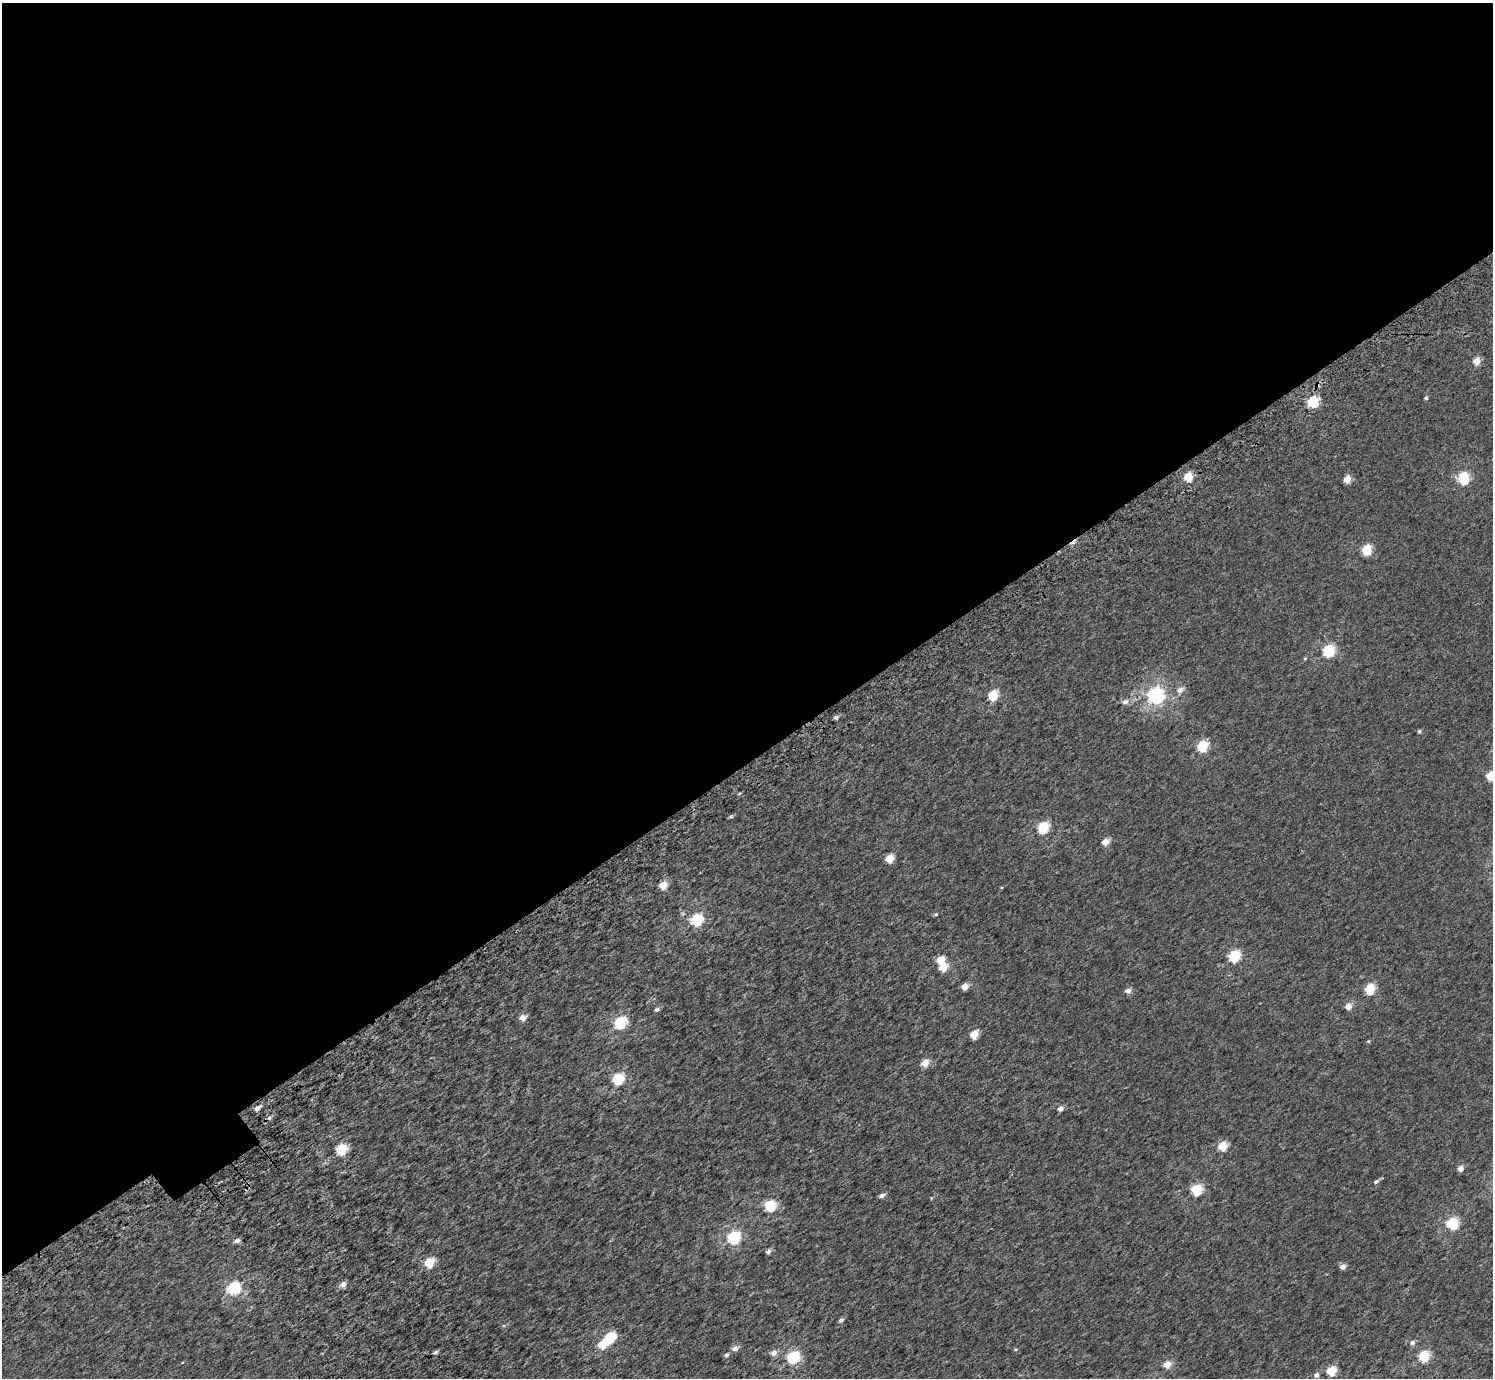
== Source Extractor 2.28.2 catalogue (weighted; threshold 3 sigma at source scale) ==
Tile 2 of 4 x 4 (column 2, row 1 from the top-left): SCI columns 1585-3075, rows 4391-5766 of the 6156 x 6091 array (HDU 1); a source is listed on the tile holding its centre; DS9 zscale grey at full resolution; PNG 1495 x 1380 px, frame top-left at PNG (2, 3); no overlay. Shown black and unused: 56% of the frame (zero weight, under 3 of 5 exposures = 6% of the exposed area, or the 3 px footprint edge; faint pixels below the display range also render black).
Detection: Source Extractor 2.28.2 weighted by HDU 2 'WHT'; one run over the whole footprint, this tile lists its part. Background 0.00209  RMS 0.0032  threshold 0.0145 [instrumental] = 3 sigma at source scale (4.5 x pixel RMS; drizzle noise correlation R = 1.50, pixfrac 1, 0.0396/0.0396 arcsec/px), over >= 5 px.
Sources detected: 72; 1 inside a brighter object's white glare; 3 cosmic-ray / hot-pixel residue — not listed; the other 68 listed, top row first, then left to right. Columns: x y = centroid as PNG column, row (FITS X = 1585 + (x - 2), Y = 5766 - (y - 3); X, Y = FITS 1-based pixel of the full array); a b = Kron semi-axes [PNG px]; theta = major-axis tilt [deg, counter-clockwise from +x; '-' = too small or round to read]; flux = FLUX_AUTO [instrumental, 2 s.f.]
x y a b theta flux
1477 361 5 5 - 4.4
1426 398 4 3 - 0.55
1313 402 6 5 - 22
1188 477 5 5 - 9.5
1464 478 6 6 - 27
1347 479 5 5 - 4.1
1367 550 5 5 - 14
1329 651 6 6 - 31
1305 658 5 3 - 0.28
1180 690 7 5 24 1.7
993 695 6 5 - 14
1156 696 7 6 - 84
1125 702 7 6 - 1.2
836 717 5 4 - 0.75
1419 731 4 4 - 0.58
1202 746 6 5 - 20
1490 776 5 5 - 7.5
731 817 5 3 - 0.35
1043 828 6 5 - 24
1105 842 5 4 - 4.2
890 859 5 5 - 6.2
663 885 5 4 - 6
936 914 5 4 - 0.32
697 920 6 5 - 28
1234 956 6 5 - 25
940 960 5 5 - 6.6
943 967 5 5 - 7.1
965 986 5 4 - 3.5
1370 989 5 5 - 15
1128 991 5 4 - 1.7
1348 1006 5 4 - 3.1
657 1009 5 4 - 0.85
522 1018 6 5 - 2.3
620 1023 6 5 - 31
974 1035 5 5 - 6.9
1368 1041 5 4 - 0.31
925 1063 5 4 - 5.2
618 1079 6 5 - 24
257 1108 5 4 - 2.2
1061 1109 5 4 - 1.5
1223 1146 5 5 - 9.7
341 1150 6 5 - 19
1461 1169 4 4 - 2.2
1376 1181 5 4 - 0.8
1197 1190 5 5 - 21
882 1195 5 4 - 1.3
931 1198 5 3 - 0.23
770 1206 6 5 - 23
1453 1223 6 6 - 26
734 1237 6 5 - 36
237 1240 5 4 - 1.4
768 1252 5 4 - 1.1
429 1263 5 5 - 13
1343 1267 5 4 - 2.1
343 1284 5 4 - 2.2
235 1288 6 6 - 36
841 1320 4 4 - 0.94
610 1338 6 5 - 18
1412 1342 6 5 - 0.96
735 1349 6 5 - 2
436 1352 6 4 28 0.54
774 1353 6 6 - 1.7
726 1355 5 5 - 0.7
1424 1356 5 5 - 23
793 1357 6 6 - 30
1167 1365 5 4 - 5
1331 1371 5 5 - 13
1316 1375 5 5 - 1.3
Isophote crosses this tile's border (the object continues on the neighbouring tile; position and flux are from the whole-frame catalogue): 1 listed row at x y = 1490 776